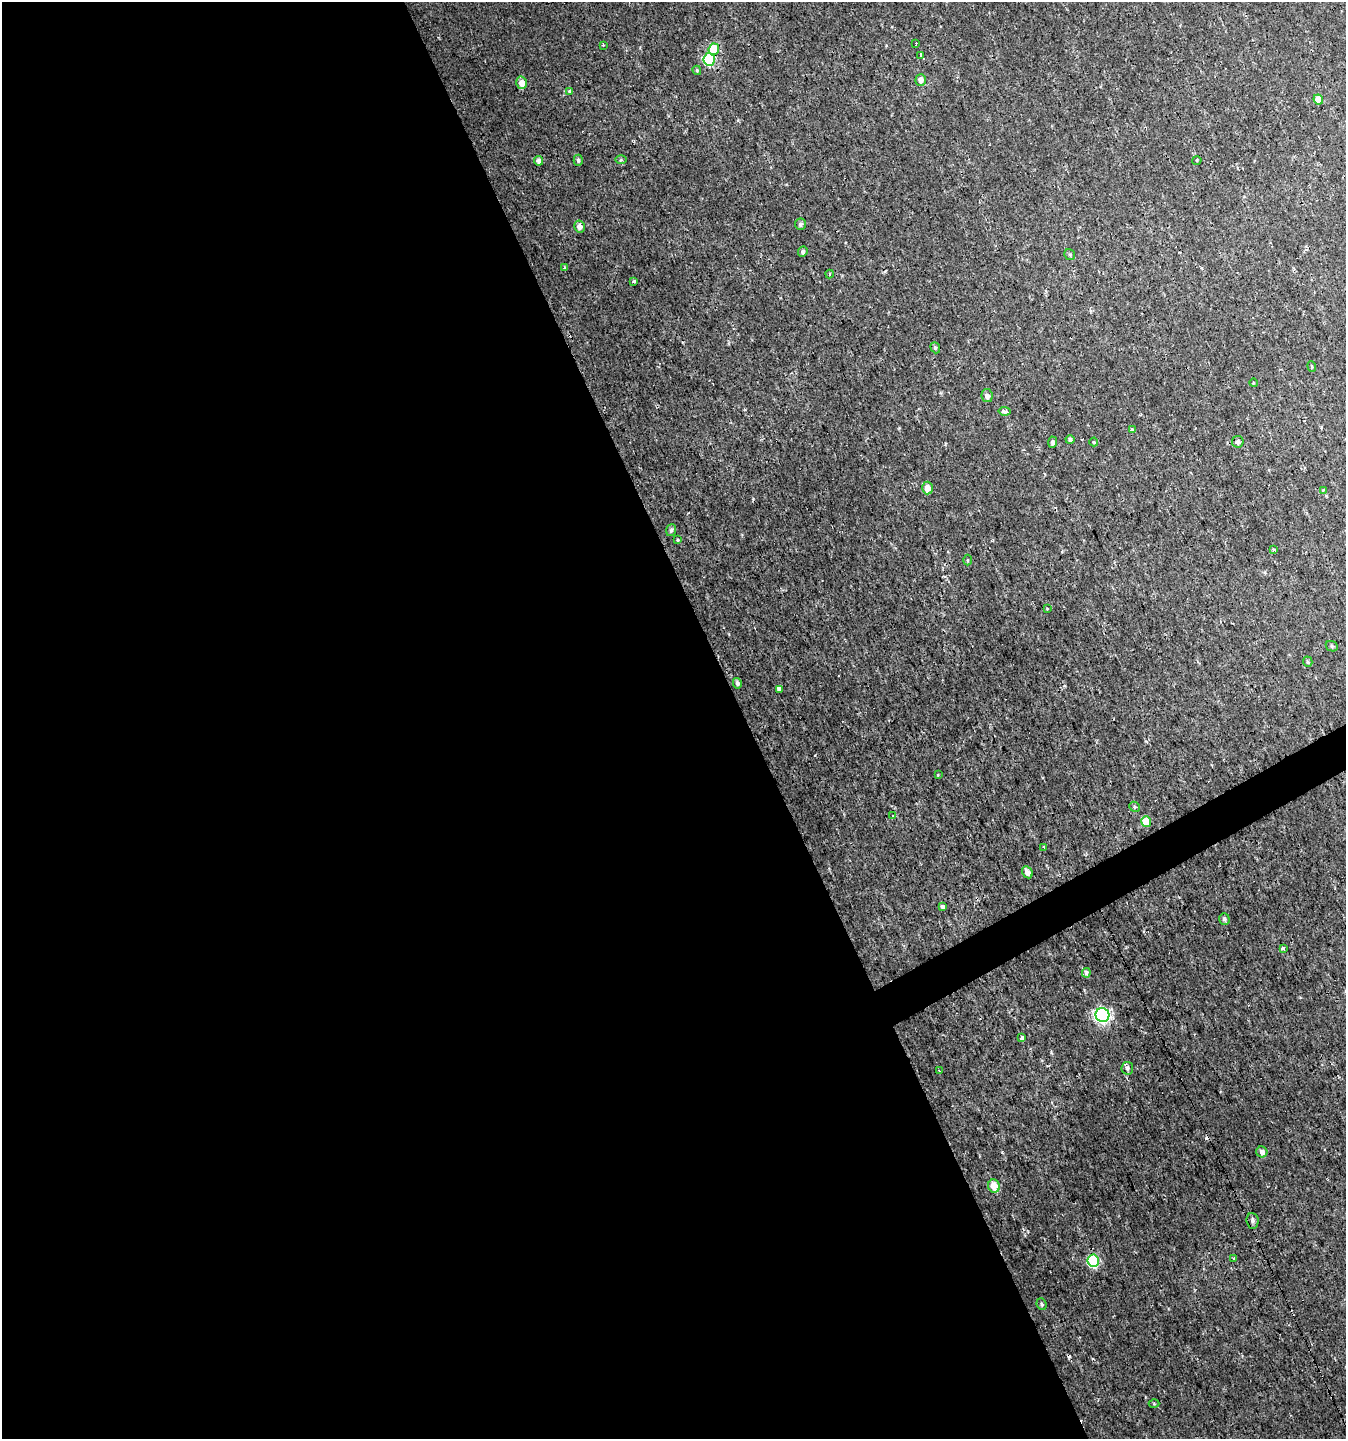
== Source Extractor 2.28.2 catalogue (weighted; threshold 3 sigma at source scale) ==
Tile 9 of 4 x 4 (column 1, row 3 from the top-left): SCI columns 156-1499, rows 1438-2874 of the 5629 x 5748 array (HDU 1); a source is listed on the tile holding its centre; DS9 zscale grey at full resolution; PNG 1348 x 1441 px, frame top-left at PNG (2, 2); each listed source drawn as its Kron ellipse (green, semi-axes under 4 px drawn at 4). Shown black and unused: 57% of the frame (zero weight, under 2 of 3 exposures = <1% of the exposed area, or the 3 px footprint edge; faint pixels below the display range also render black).
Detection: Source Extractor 2.28.2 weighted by HDU 2 'WHT'; one run over the whole footprint, this tile lists its part. Background 0.00239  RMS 0.0018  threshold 0.00792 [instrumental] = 3 sigma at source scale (4.5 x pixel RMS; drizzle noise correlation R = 1.50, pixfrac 1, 0.0396/0.0396 arcsec/px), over >= 5 px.
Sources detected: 66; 3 cosmic-ray / hot-pixel residue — neither listed nor drawn; the other 63 listed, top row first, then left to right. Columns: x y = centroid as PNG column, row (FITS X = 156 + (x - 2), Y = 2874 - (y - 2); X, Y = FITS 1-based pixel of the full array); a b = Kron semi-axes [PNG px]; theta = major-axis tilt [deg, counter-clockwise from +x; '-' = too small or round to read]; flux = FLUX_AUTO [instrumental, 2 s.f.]
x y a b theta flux
916 43 3 3 - 110
603 45 3 2 - 0.18
714 49 5 5 - 6.9
921 55 4 3 - 4800
709 60 6 5 - 14
697 70 5 3 - 0.2
921 80 6 5 - 0.97
522 83 6 5 - 1.5
569 91 3 3 - 1.2
1318 99 5 4 - 2.1
578 160 5 4 - 0.36
621 160 5 3 - 0.2
1197 160 4 3 - 0.18
539 161 5 4 - 0.61
800 224 5 5 - 0.4
579 227 6 5 - 0.9
803 252 5 4 - 0.51
1070 255 6 5 - 0.33
565 267 4 3 - 0.23
829 274 4 3 - 0.18
634 281 3 3 - 0.33
935 348 6 4 -69 0.26
1312 366 5 4 - 0.21
1253 383 4 3 - 0.15
987 396 6 5 - 0.8
1004 411 6 4 -9 0.71
1132 430 4 3 - 0.47
1070 439 4 4 - 0.44
1052 442 5 4 - 0.46
1094 442 4 4 - 0.19
1238 442 6 5 - 0.47
927 488 6 5 - 1.8
1323 490 4 4 - 0.16
671 530 6 5 - 0.44
678 540 4 4 - 0.21
1273 549 4 3 - 0.24
967 560 5 3 - 0.17
1047 609 4 4 - 0.14
1332 646 6 5 - 0.3
1308 662 5 4 - 0.28
737 683 5 4 - 0.54
779 689 4 3 - 1.3
938 775 3 2 - 0.16
1134 807 5 5 - 0.32
892 816 3 3 - 0.6
1146 822 5 5 - 3.1
1044 847 3 2 - 0.68
1027 872 6 5 - 1.1
942 907 4 3 - 1.2
1224 919 6 5 - 0.44
1283 948 4 3 - 1.9
1086 973 4 3 - 0.64
1102 1015 7 6 - 47
1022 1037 3 3 - 0.82
1127 1068 6 6 - 0.49
939 1070 2 2 - 0.13
1262 1152 5 5 - 0.91
994 1186 7 6 - 2.3
1253 1221 8 6 -84 0.55
1234 1259 3 3 - 0.2
1093 1261 6 5 - 16
1042 1304 6 5 - 0.35
1154 1404 5 3 - 0.17